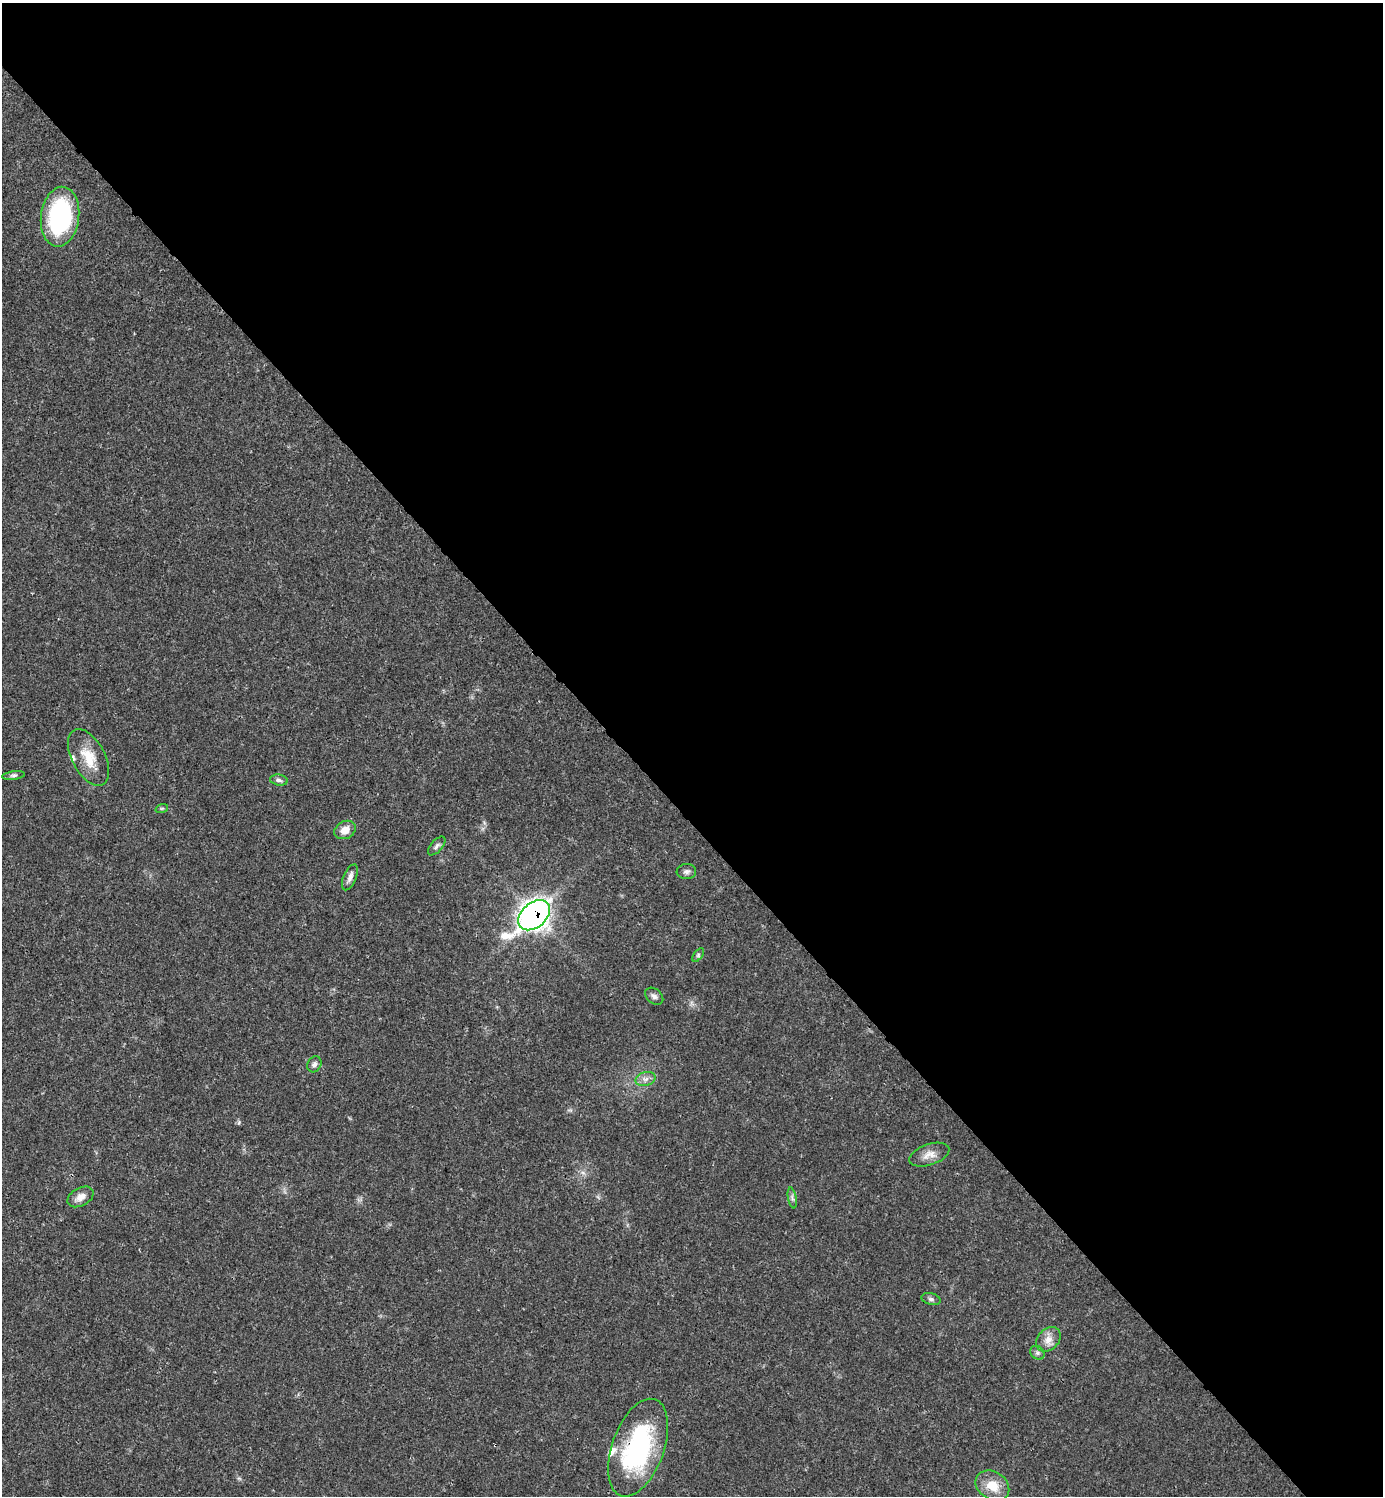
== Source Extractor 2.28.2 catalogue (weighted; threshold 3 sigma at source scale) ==
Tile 8 of 4 x 4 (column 4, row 2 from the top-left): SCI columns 4443-5823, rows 2989-4482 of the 5980 x 5981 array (HDU 1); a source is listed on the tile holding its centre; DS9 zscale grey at full resolution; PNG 1385 x 1498 px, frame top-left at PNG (2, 3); each listed source drawn as its Kron ellipse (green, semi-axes under 4 px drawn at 4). Shown black and unused: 55% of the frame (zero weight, under 3 of 4 exposures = <1% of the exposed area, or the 3 px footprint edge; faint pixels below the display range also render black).
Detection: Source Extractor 2.28.2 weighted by HDU 2 'WHT'; one run over the whole footprint, this tile lists its part. Background 0.0194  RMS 0.0023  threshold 0.0102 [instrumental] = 3 sigma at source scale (4.5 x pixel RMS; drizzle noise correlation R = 1.50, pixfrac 1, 0.05/0.05 arcsec/px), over >= 5 px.
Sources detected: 25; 1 cosmic-ray / hot-pixel residue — neither listed nor drawn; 2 inside a brighter listed object's ellipse — not listed separately; the other 22 listed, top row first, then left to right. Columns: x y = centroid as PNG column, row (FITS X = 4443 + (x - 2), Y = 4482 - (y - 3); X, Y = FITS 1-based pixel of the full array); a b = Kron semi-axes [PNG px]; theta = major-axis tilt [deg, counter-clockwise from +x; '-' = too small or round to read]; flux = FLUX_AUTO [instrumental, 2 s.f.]
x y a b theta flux
60 217 30 19 82 33
89 757 31 16 -62 5.6
14 775 11 4 7 0.54
279 780 9 5 -8 0.6
162 808 6 4 18 0.32
345 830 11 8 29 2.4
437 846 11 5 48 0.74
686 872 10 7 4 0.86
350 877 14 6 67 1.1
534 915 18 12 41 160
698 955 8 4 54 0.41
654 996 10 7 -39 0.84
314 1064 8 6 59 0.74
645 1079 10 6 16 1.1
929 1155 21 10 19 2.2
81 1197 14 9 29 1.9
792 1198 10 3 -79 0.51
931 1299 9 5 -15 0.65
1048 1339 14 10 45 2.1
1037 1353 8 6 -45 0.62
638 1448 51 26 70 33
992 1486 18 13 -33 4.4
Overlapping masked pixels (flux is a lower limit): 2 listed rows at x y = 534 915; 638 1448